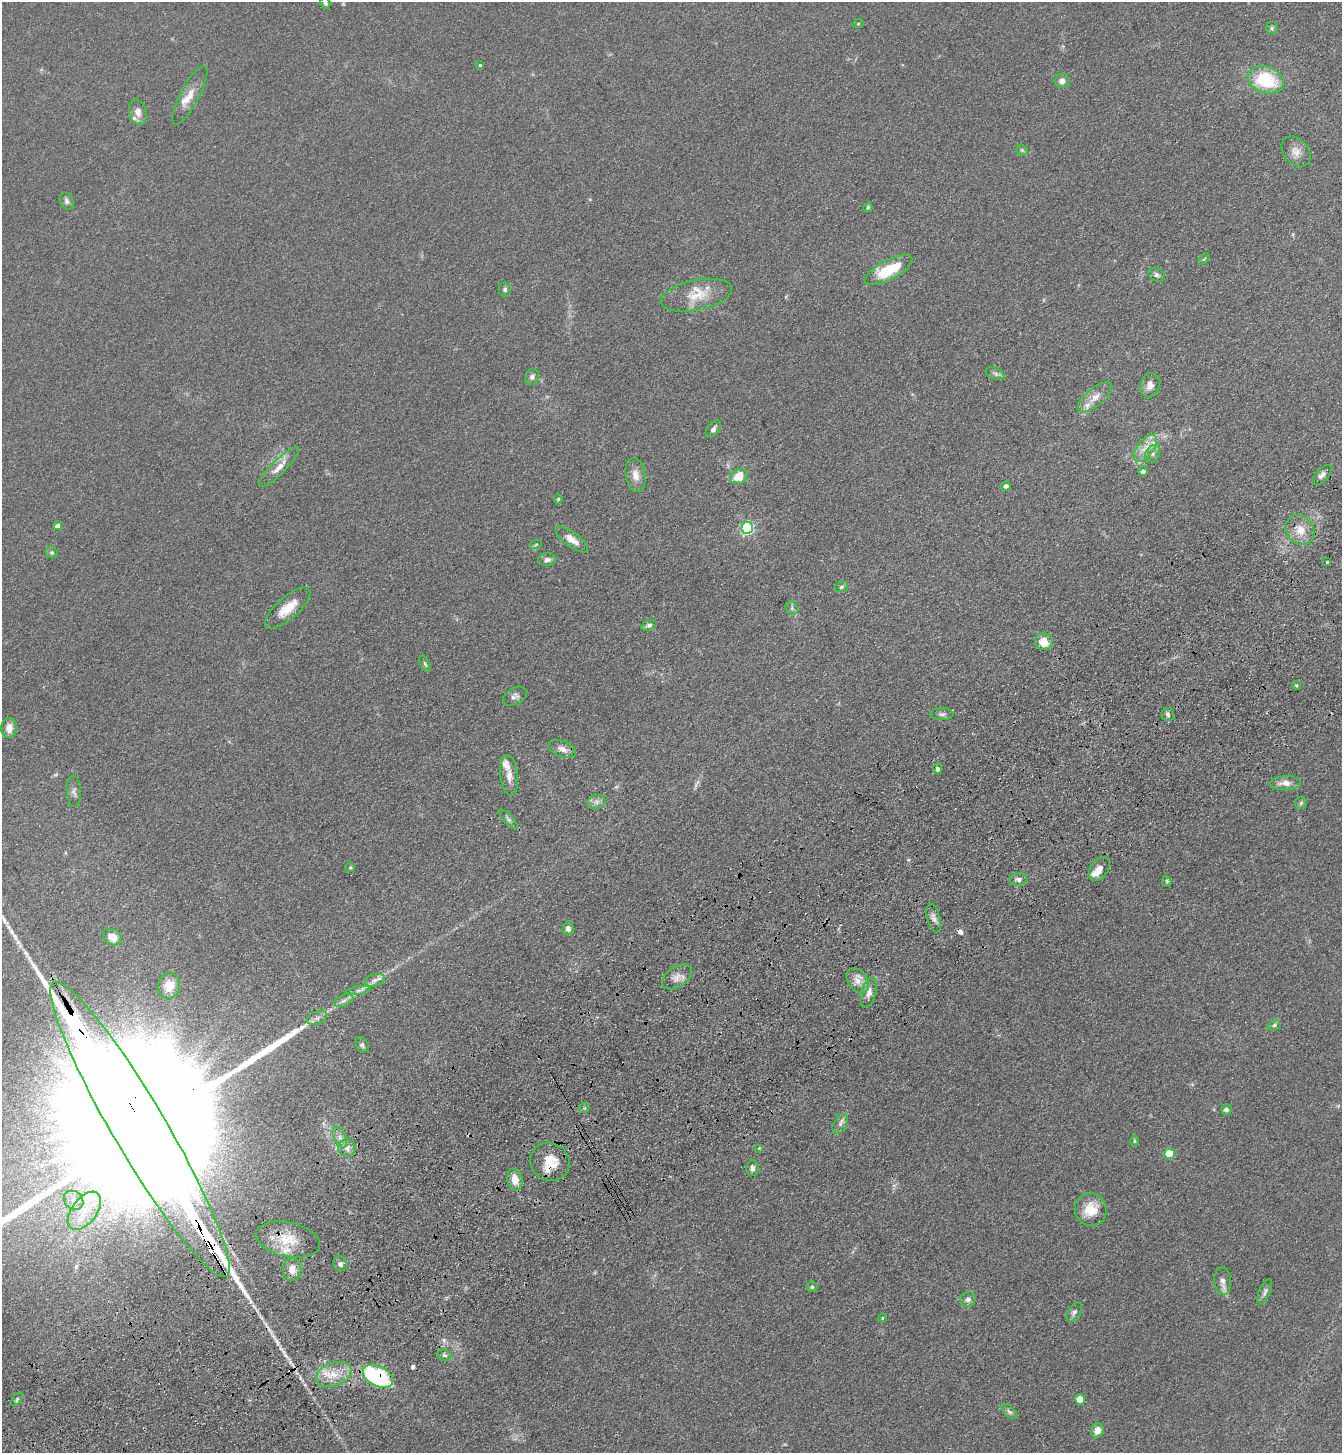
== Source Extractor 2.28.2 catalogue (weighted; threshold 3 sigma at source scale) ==
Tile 7 of 4 x 4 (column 3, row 2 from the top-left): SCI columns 2913-4252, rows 3008-4458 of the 5960 x 6015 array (HDU 1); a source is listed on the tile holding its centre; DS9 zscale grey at full resolution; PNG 1344 x 1455 px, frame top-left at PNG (2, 2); each listed source drawn as its Kron ellipse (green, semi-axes under 4 px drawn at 4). Shown black and unused: <1% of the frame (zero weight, under 3 of 4 exposures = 6% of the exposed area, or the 3 px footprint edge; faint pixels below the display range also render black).
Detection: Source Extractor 2.28.2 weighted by HDU 2 'WHT'; one run over the whole footprint, this tile lists its part. Background 0.0854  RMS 0.0083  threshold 0.0375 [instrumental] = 3 sigma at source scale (4.5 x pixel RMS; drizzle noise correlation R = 1.50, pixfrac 1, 0.05/0.05 arcsec/px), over >= 5 px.
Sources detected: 120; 1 too faint to see at this stretch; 2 inside a brighter object's white glare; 2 cosmic-ray / hot-pixel residue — neither listed nor drawn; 9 inside a brighter listed object's ellipse — not listed separately; the other 106 listed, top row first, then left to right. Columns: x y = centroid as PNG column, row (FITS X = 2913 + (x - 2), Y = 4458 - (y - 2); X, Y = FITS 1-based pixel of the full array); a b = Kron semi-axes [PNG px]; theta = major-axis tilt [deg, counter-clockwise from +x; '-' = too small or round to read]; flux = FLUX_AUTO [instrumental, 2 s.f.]
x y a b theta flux
325 3 6 5 - 1.9
858 24 5 3 - 0.83
1272 28 6 6 - 1.5
480 65 3 3 - 1.5
1266 80 18 13 -19 45
1062 81 7 7 - 4.1
190 95 33 9 62 12
138 112 12 8 -76 6
1022 150 6 4 -42 1.2
1296 152 17 12 -49 7.5
67 201 9 6 -69 2.5
868 207 5 4 - 1.3
1204 259 6 4 44 1
889 270 26 9 27 34
1157 275 9 6 -26 2.6
505 289 7 6 - 1.9
696 295 36 15 11 20
995 374 10 5 -24 2.2
532 377 8 7 - 2.7
1150 385 12 9 77 6
1095 397 21 9 39 8.8
713 429 10 5 54 2.6
1145 448 16 8 53 8.8
1153 453 9 7 63 3
279 467 27 7 44 9.4
1143 471 5 4 - 2.9
636 475 17 10 -80 7.6
1322 475 12 6 45 3.6
739 477 9 7 25 16
1006 486 5 4 - 4.3
558 499 4 4 - 1
58 526 4 4 - 5.3
747 528 6 5 - 120
1300 530 16 13 -51 12
572 539 19 7 -35 8
536 544 6 3 20 0.91
52 552 6 5 - 1.4
547 560 9 6 7 3.2
1327 562 3 3 - 1.2
841 587 7 5 16 1.4
288 608 29 11 42 15
792 608 7 5 -48 1.9
649 625 8 5 17 2.1
1044 642 9 8 - 12
425 664 9 4 -64 1.3
1296 685 4 4 - 1.2
515 696 13 8 28 3.7
942 714 11 6 0 2.7
1168 715 6 6 - 2.3
9 728 10 8 84 7.6
562 749 14 8 -22 5.5
938 769 5 4 - 2.4
509 776 20 8 -84 7.3
1285 783 16 7 2 7
74 791 15 7 -86 3.4
596 802 9 7 15 3.4
1301 803 6 6 - 1.4
508 819 12 4 -47 2.3
350 867 5 4 - 1
1099 869 13 8 54 7.4
1018 879 9 6 4 3.1
1167 881 5 4 - 1.1
934 918 15 6 -75 4
568 929 6 5 - 3.4
112 937 10 7 -33 11
677 977 17 10 33 6.8
375 980 10 6 17 3.6
858 981 13 9 -54 7.5
169 986 13 11 79 9.2
358 990 12 4 9 2.8
869 993 16 7 75 5.6
344 1000 10 5 23 3.1
317 1018 10 6 19 3.6
1274 1025 7 5 23 1.6
362 1045 8 6 -56 2.1
584 1108 6 4 42 1.2
1226 1110 5 5 - 3.6
840 1124 10 6 58 3.2
140 1129 171 26 -60 200000
340 1137 11 6 -65 3.6
1134 1141 6 4 -89 1.1
347 1148 9 8 - 4.1
759 1148 4 3 - 0.66
1169 1154 5 5 - 35
550 1162 20 18 -33 18
752 1168 7 6 - 3
515 1180 11 7 -79 9.9
74 1200 10 9 - 5.5
1091 1210 16 16 - 17
84 1211 22 12 53 18
288 1240 33 17 -13 25
340 1264 7 7 - 2.7
292 1270 11 9 89 7.9
1223 1281 14 8 -86 5
812 1287 5 5 - 1.4
1265 1292 13 5 69 2.8
968 1299 8 7 - 3.2
1074 1312 11 6 58 2.9
882 1318 4 3 - 0.53
444 1355 7 5 -16 1.8
333 1374 18 11 20 14
378 1376 16 10 -27 100
17 1399 8 4 56 1.5
1080 1399 5 5 - 16
1010 1412 9 5 -42 2.3
1097 1430 7 6 - 7.6
Overlapping masked pixels (flux is a lower limit): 4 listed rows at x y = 140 1129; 550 1162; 288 1240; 378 1376
Isophote crosses this tile's border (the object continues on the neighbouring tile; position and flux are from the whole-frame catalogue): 2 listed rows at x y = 325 3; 140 1129